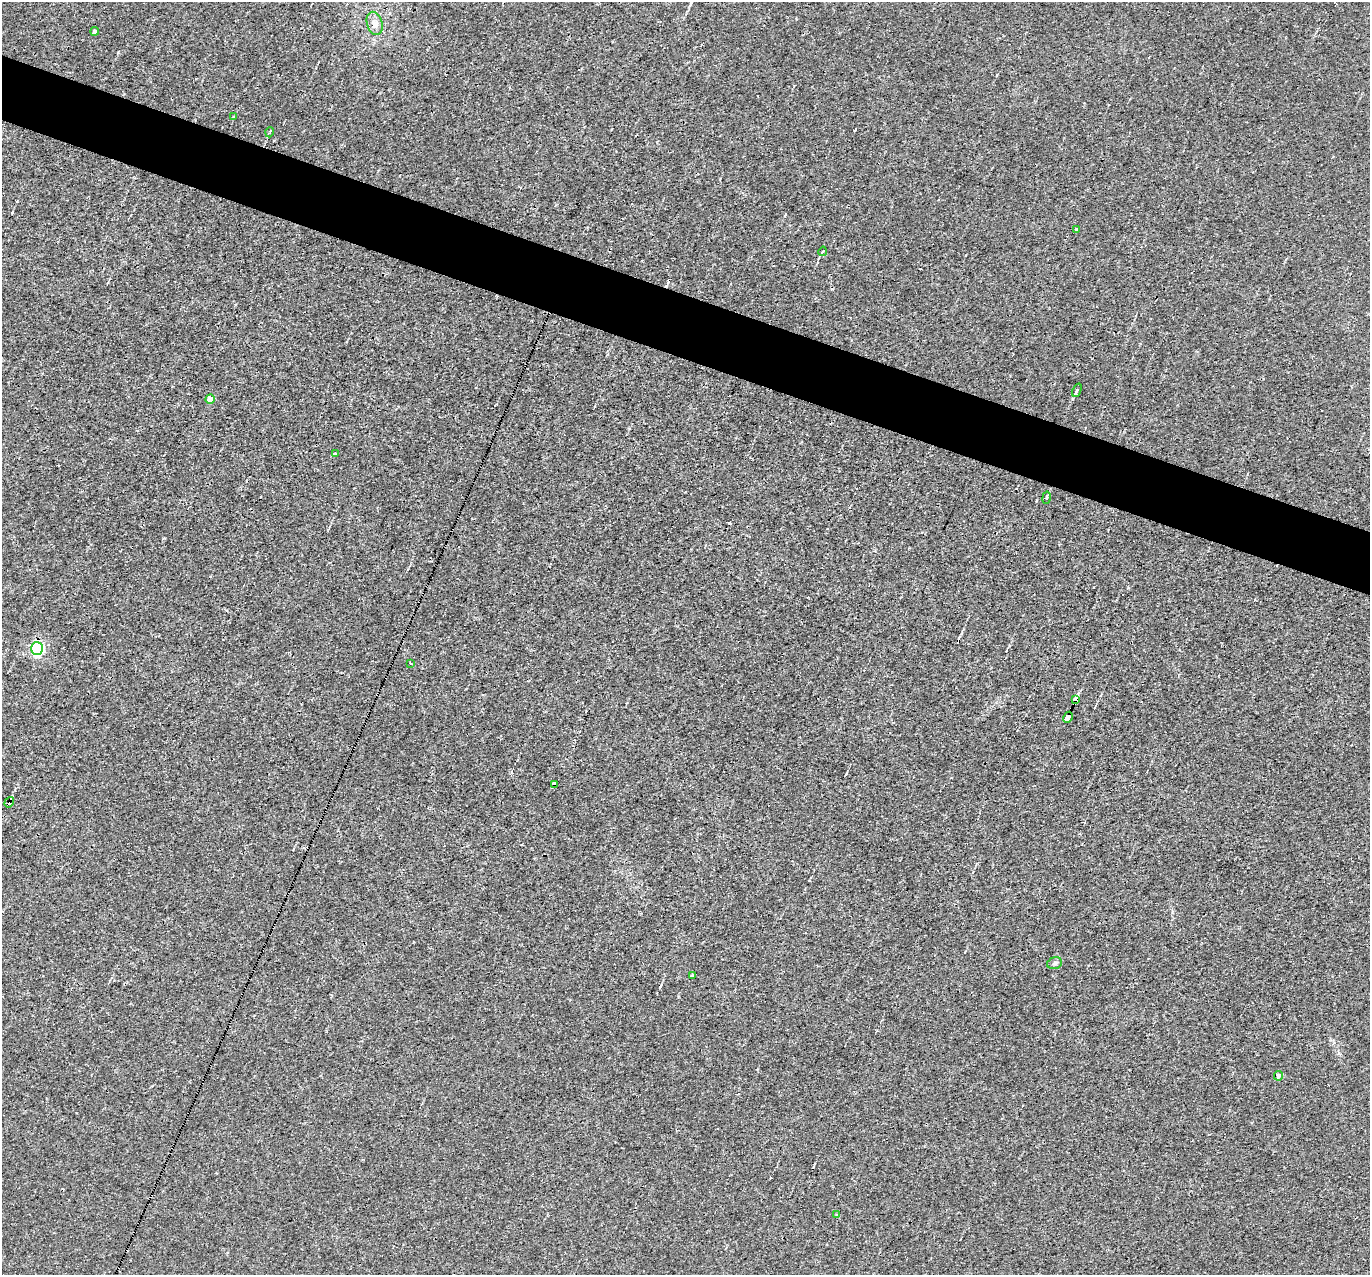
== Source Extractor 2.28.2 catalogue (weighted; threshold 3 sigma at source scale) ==
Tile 11 of 4 x 4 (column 3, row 3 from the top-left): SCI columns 2739-4106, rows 1540-2812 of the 5475 x 5491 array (HDU 1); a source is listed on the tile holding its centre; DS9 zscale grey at full resolution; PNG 1372 x 1277 px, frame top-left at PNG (2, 2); each listed source drawn as its Kron ellipse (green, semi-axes under 4 px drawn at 4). Shown black and unused: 5% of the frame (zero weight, under 3 of 4 exposures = <1% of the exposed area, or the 3 px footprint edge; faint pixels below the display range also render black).
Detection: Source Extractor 2.28.2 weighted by HDU 2 'WHT'; one run over the whole footprint, this tile lists its part. Background 0.0011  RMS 0.0017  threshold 0.00757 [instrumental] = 3 sigma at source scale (4.5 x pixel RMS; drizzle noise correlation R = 1.50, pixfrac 1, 0.05/0.05 arcsec/px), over >= 5 px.
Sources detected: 26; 6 cosmic-ray / hot-pixel residue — neither listed nor drawn; the other 20 listed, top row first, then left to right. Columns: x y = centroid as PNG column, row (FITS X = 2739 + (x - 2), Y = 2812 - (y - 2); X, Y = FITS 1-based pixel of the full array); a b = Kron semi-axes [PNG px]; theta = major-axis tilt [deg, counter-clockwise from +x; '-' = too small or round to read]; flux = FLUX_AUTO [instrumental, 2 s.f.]
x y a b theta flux
375 23 12 7 -75 1.1
95 31 4 4 - 0.51
234 117 3 2 - 0.21
270 132 5 3 - 0.17
1076 229 3 3 - 0.17
823 251 5 3 - 0.16
1077 390 7 4 67 0.35
210 399 4 4 - 2
335 454 4 3 - 0.23
1047 498 6 3 80 0.19
37 648 6 6 - 25
410 663 3 2 - 0.13
1076 700 4 3 - 17
1068 717 6 4 62 39
555 784 4 4 - 8.8
9 802 5 3 - 4
1055 963 8 5 17 0.37
692 975 4 3 - 0.23
1278 1076 5 4 - 0.55
837 1215 3 2 - 0.44
Overlapping masked pixels (flux is a lower limit): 4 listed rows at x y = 1076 700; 1068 717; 555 784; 9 802